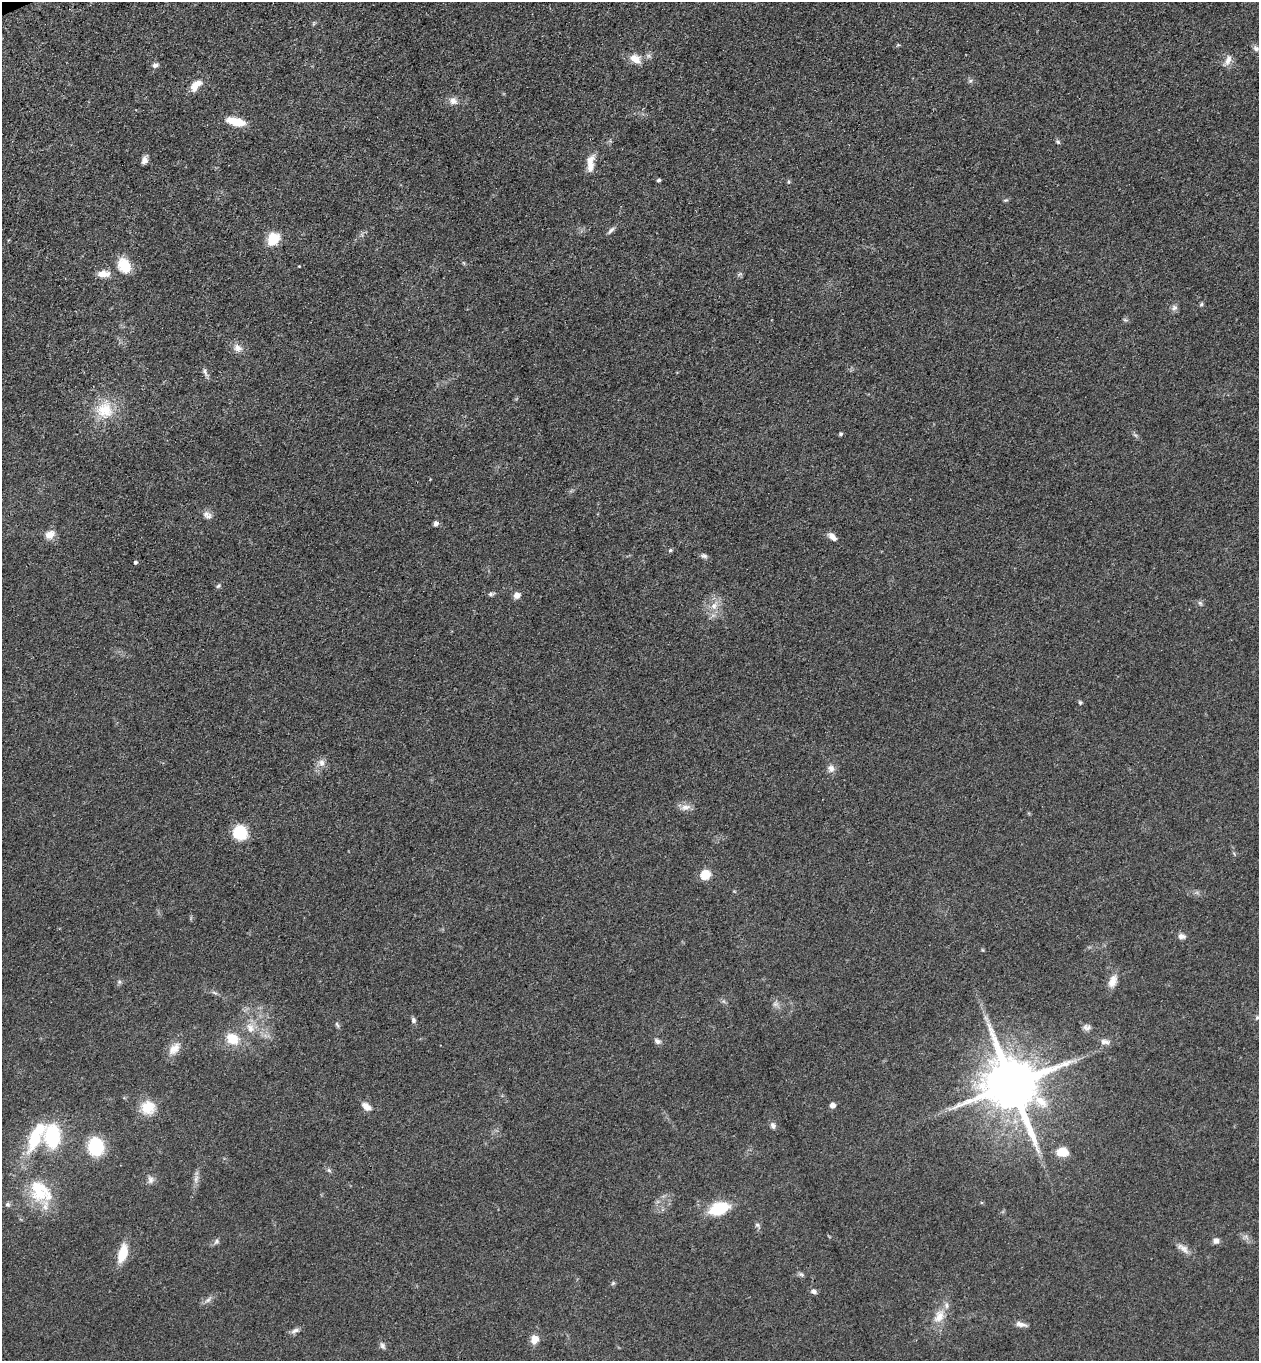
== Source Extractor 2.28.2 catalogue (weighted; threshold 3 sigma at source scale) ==
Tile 11 of 4 x 4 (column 3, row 3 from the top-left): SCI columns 2817-4073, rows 1416-2774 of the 5504 x 5548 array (HDU 1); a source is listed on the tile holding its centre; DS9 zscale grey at full resolution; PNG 1261 x 1363 px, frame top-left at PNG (2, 2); no overlay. Shown black and unused: <1% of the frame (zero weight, under 3 of 4 exposures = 5% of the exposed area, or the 3 px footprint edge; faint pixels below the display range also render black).
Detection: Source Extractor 2.28.2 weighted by HDU 2 'WHT'; one run over the whole footprint, this tile lists its part. Background 0.0705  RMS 0.0058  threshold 0.0259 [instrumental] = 3 sigma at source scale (4.5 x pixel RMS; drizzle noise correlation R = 1.50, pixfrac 1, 0.05/0.05 arcsec/px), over >= 5 px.
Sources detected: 92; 2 inside a brighter object's white glare — not listed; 1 inside a brighter listed object's ellipse — not listed separately; the other 89 listed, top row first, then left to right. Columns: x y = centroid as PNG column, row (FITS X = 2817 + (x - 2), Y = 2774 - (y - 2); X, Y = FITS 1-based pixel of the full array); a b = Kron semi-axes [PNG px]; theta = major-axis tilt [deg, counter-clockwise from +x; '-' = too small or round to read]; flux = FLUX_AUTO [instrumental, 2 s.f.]
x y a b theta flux
314 23 6 4 72 0.73
898 45 5 3 - 0.7
1256 48 8 7 - 1.9
635 59 13 10 -33 6.5
1228 60 14 8 67 4
155 65 8 6 10 1.9
970 81 6 4 18 0.95
196 85 17 9 45 6.7
453 101 11 10 - 3.7
236 122 20 8 -13 14
1058 142 7 6 - 1.1
144 160 8 7 - 2.9
590 164 21 8 83 7.1
659 180 4 3 - 1.2
789 182 5 5 - 0.91
1006 200 7 4 10 0.84
611 230 11 5 45 1.9
273 239 15 13 58 12
124 266 18 13 -64 12
103 274 14 8 1 5.8
1201 304 6 5 - 0.91
1174 308 8 8 - 2
1125 320 6 4 -19 0.85
237 348 10 9 - 3.9
205 372 13 5 -66 1.9
105 410 24 22 -2 18
840 434 6 4 16 0.95
207 515 13 9 -36 3.1
435 524 5 5 - 2.4
50 534 13 10 35 5.1
832 537 12 6 -43 3.7
670 550 6 4 23 0.87
704 556 9 5 -6 1.6
135 562 4 3 - 1.2
218 586 6 5 - 1
490 594 6 6 - 1.2
517 595 8 7 - 3.3
1200 603 7 4 -45 1.1
714 606 11 9 55 5
1080 702 5 4 - 0.86
321 763 11 8 -84 3.5
831 768 10 9 - 3.2
686 807 14 8 9 3.7
240 832 9 9 - 35
705 875 8 8 - 12
1182 936 9 6 -2 2.5
1112 981 18 9 67 5.7
119 982 6 5 - 1.1
215 993 9 3 -19 1.2
775 1004 7 5 44 1.6
986 1018 7 4 -71 1.6
1257 1018 7 5 67 1.2
413 1020 8 6 88 1.4
337 1024 9 4 -63 1
1087 1027 11 7 -14 2.2
250 1028 15 10 -64 5.8
232 1039 16 12 -31 12
657 1041 10 6 -33 1.9
1105 1042 13 7 -7 2.7
174 1049 20 12 48 6.5
1012 1085 16 14 -62 4500
833 1105 7 6 - 2.3
148 1107 18 17 - 12
366 1107 13 8 -43 4.1
773 1125 9 6 -66 2
52 1136 20 15 -84 46
34 1139 28 14 67 24
96 1146 15 13 -82 34
1062 1152 13 10 3 8.2
329 1170 7 5 -44 1.2
196 1179 11 6 74 2.7
150 1180 11 8 -85 2.6
38 1187 49 21 -37 29
7 1204 6 6 - 1.3
719 1208 23 13 18 22
757 1225 7 5 -22 1.3
217 1241 7 5 -79 1.3
1216 1241 7 6 - 2.8
1183 1248 21 7 -39 4.2
123 1253 21 10 75 13
801 1274 9 5 -30 1.3
613 1283 7 4 45 0.9
814 1291 9 6 -25 1.8
208 1300 9 4 54 1.8
939 1316 20 13 61 9.4
1021 1324 15 6 -14 2.9
295 1330 12 6 20 2.3
534 1339 11 9 78 5.3
382 1346 10 6 -64 1.8
Overlapping masked pixels (flux is a lower limit): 1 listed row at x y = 1012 1085